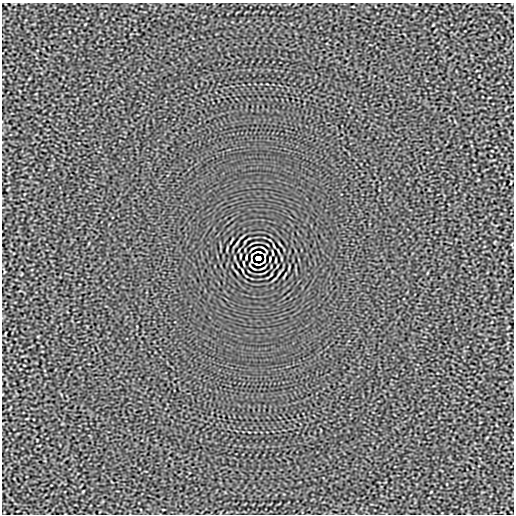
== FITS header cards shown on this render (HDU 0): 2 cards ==
NAXIS1  =                  512
NAXIS2  =                  512

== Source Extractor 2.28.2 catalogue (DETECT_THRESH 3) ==
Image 512 x 512 px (HDU 0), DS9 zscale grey, 1 PNG px = 1 image px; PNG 516 x 516 px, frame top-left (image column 1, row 512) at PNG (2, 3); no overlay
Background -3.61e-05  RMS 0.0015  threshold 0.00463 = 3 sigma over >= 5 px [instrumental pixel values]
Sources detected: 9; all 9 listed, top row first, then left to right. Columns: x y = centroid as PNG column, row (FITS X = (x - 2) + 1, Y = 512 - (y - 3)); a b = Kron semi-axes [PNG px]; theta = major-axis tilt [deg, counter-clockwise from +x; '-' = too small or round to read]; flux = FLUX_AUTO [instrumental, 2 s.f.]
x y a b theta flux
258 252 6 2 0 0.16
252 255 5 2 - 0.034
240 256 3 2 - 0.065
258 258 5 4 - 4
276 260 3 2 - 0.065
251 261 3 2 - 0.089
264 261 5 2 - 0.034
244 263 4 2 - 0.086
258 264 6 2 0 0.16